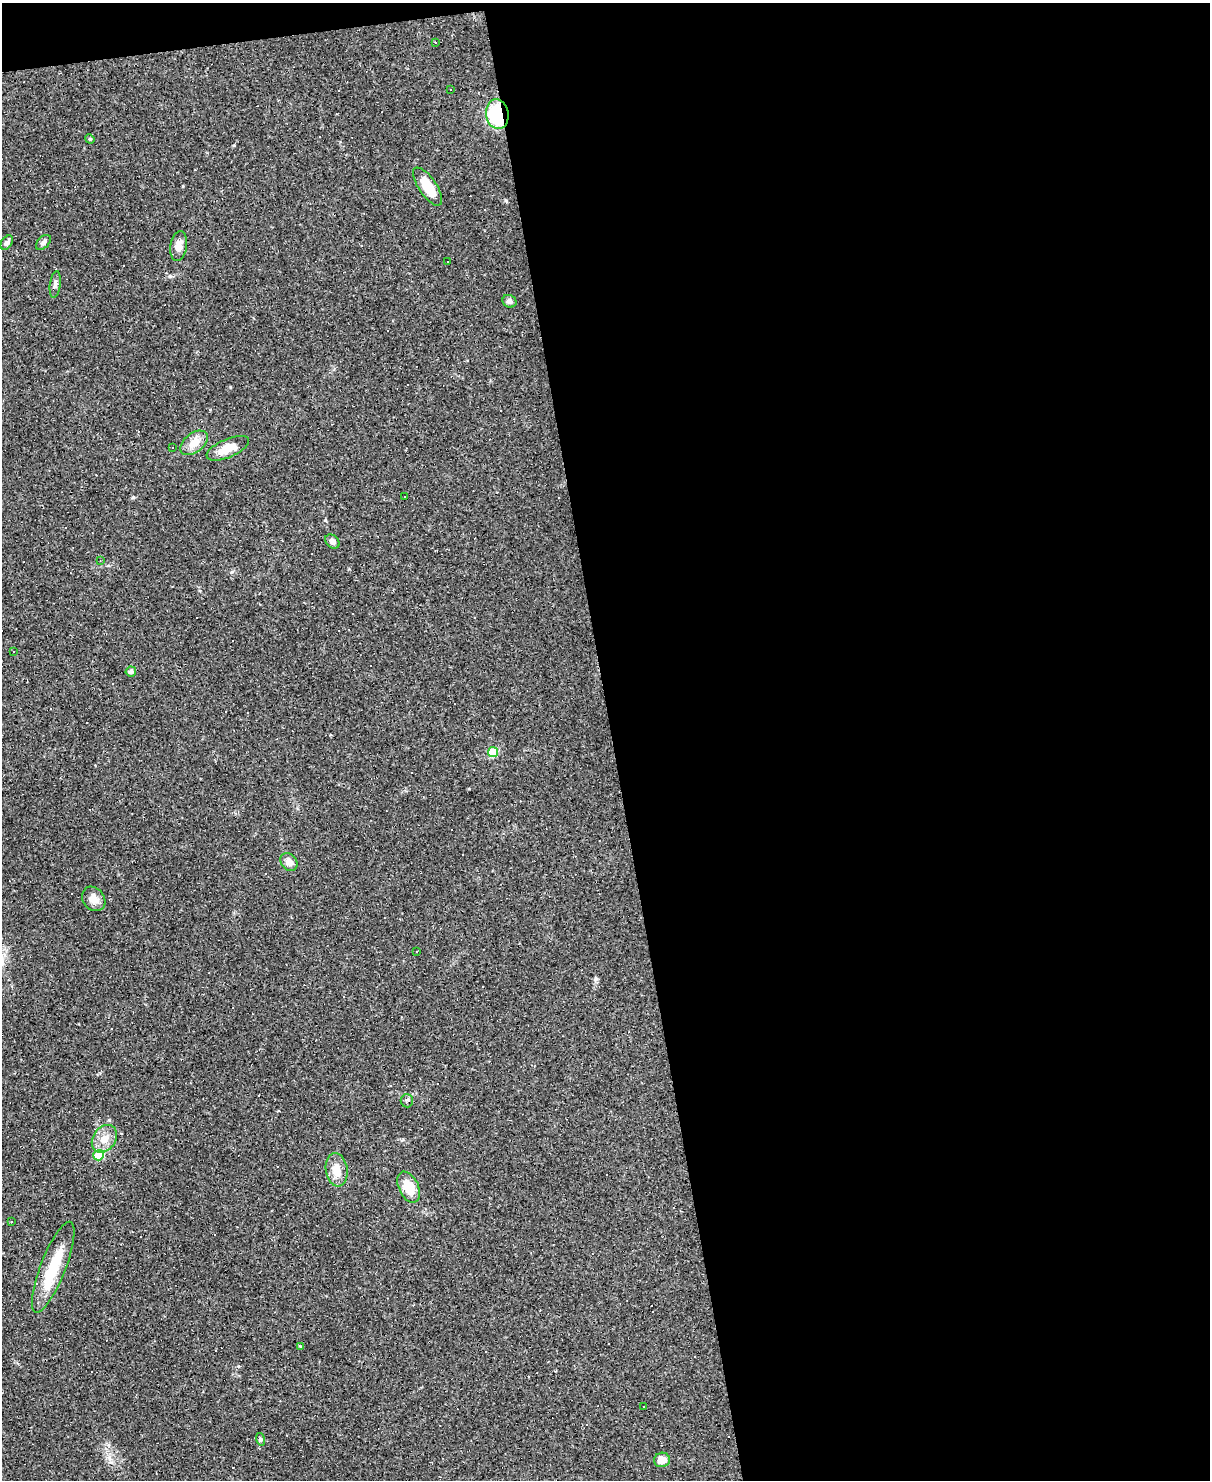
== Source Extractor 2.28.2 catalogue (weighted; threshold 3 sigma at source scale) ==
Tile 4 of 4 x 3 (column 4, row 1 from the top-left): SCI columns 3627-4834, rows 3203-4680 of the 4834 x 4815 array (HDU 1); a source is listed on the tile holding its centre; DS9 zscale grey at full resolution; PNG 1212 x 1482 px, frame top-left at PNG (2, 3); each listed source drawn as its Kron ellipse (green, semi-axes under 4 px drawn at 4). Shown black and unused: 50% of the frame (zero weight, under 2 of 3 exposures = <1% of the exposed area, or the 3 px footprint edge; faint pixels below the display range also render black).
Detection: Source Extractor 2.28.2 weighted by HDU 2 'WHT'; one run over the whole footprint, this tile lists its part. Background 0.148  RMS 0.0072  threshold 0.0323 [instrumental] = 3 sigma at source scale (4.5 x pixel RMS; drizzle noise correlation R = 1.50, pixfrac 1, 0.05/0.05 arcsec/px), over >= 5 px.
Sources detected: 64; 29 cosmic-ray / hot-pixel residue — neither listed nor drawn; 1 inside a brighter listed object's ellipse — not listed separately; the other 34 listed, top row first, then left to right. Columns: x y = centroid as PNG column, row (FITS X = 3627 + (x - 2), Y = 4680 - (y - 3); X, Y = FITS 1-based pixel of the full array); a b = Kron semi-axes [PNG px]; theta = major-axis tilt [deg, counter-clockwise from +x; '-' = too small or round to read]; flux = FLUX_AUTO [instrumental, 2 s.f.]
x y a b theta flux
435 43 3 2 - 0.71
451 89 3 3 - 11
497 114 15 11 -82 46
90 139 5 4 - 0.86
428 187 22 8 -56 15
43 242 9 5 46 2.1
7 243 8 5 54 2.3
179 246 15 8 81 5.9
448 262 3 3 - 2.1
55 284 13 5 82 2.6
509 301 7 6 - 2.6
194 443 16 9 37 8.9
172 447 3 3 - 6.1
228 448 23 9 23 12
404 497 2 2 - 0.63
332 541 8 6 -42 2.5
100 561 3 2 - 0.46
14 651 3 3 - 3.1
131 671 5 5 - 2.2
493 752 5 5 - 27
289 862 10 7 -50 4.5
94 899 13 10 -50 5.7
416 951 3 2 - 0.87
407 1101 6 6 - 2.2
104 1139 15 11 55 7.8
99 1155 5 5 - 27
337 1170 17 11 -83 9.8
409 1187 16 10 -64 15
12 1222 3 3 - 2
53 1267 49 12 69 28
300 1346 4 3 - 0.54
643 1406 2 2 - 0.61
260 1439 6 4 -72 1.1
662 1460 8 7 - 7.1
Overlapping masked pixels (flux is a lower limit): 1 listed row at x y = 497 114
Unlisted compact peaks at least as high as the median listed source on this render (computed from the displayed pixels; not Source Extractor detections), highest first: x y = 325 520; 109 1120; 596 979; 234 145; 232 572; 183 186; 133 498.